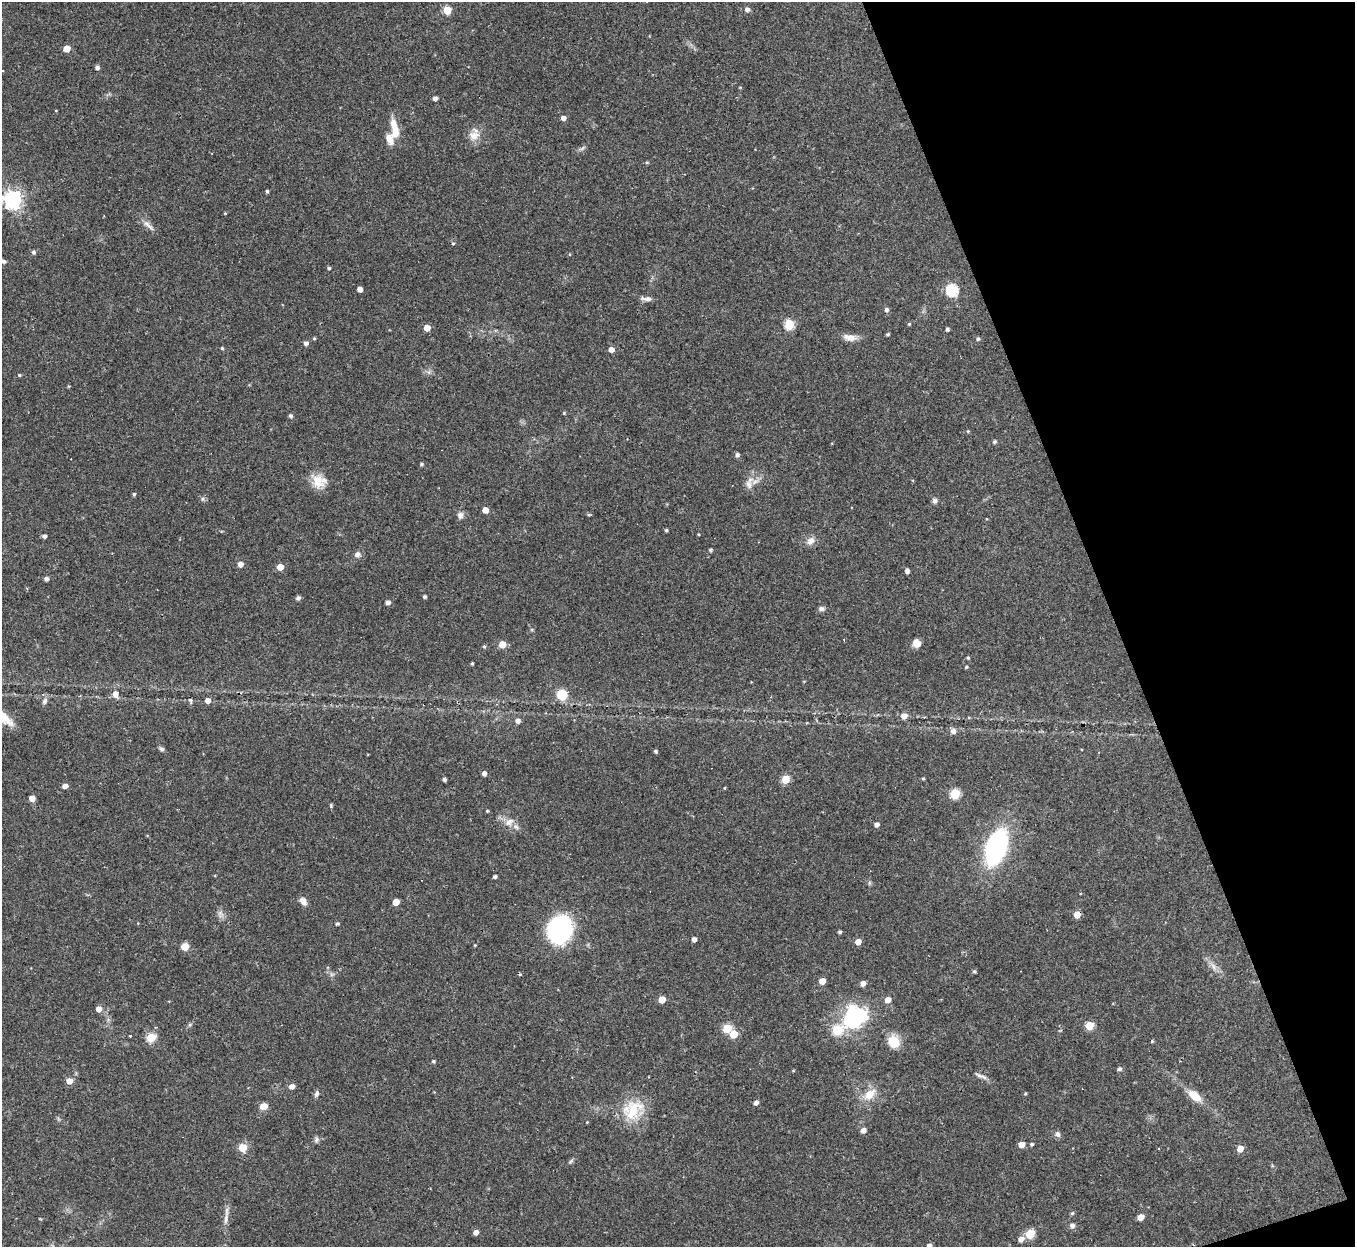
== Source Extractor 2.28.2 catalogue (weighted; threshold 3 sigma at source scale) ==
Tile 12 of 4 x 4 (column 4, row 3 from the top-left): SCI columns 4061-5413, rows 1388-2632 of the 5413 x 5393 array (HDU 1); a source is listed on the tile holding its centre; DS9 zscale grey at full resolution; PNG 1357 x 1249 px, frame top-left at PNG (2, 2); no overlay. Shown black and unused: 18% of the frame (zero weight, under 2 of 3 exposures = <1% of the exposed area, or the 3 px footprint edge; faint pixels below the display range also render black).
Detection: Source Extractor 2.28.2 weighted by HDU 2 'WHT'; one run over the whole footprint, this tile lists its part. Background 0.0562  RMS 0.0055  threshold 0.0246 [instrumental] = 3 sigma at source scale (4.5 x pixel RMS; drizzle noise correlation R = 1.50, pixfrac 1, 0.05/0.05 arcsec/px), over >= 5 px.
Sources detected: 153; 2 cosmic-ray / hot-pixel residue — not listed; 3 inside a brighter listed object's ellipse — not listed separately; the other 148 listed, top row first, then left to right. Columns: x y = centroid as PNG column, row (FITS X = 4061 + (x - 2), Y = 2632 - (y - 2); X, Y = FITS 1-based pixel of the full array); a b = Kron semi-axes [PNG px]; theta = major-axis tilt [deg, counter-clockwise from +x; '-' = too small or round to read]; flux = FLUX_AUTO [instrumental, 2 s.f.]
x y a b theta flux
747 9 5 5 - 2.1
447 10 5 5 - 19
67 48 5 5 - 7.8
97 67 4 4 - 1.9
435 98 4 4 - 2.3
563 118 4 4 - 3.1
395 130 25 8 -82 10
474 136 14 12 6 5.7
582 148 9 3 45 1.1
647 162 5 4 - 0.63
267 191 4 3 - 0.93
12 199 7 7 - 240
225 213 4 3 - 0.47
148 225 21 6 -44 3.1
453 243 4 4 - 0.59
33 252 5 4 - 1.2
4 261 5 5 - 1.3
329 268 4 4 - 1
360 289 4 4 - 3.6
952 290 6 6 - 59
646 299 15 5 -5 2.6
886 310 5 5 - 1.5
789 324 5 5 - 31
909 324 4 4 - 0.58
427 328 5 4 - 6.7
947 329 4 3 - 1.4
888 334 4 3 - 0.66
850 337 19 8 -8 4.3
314 338 4 4 - 0.63
978 339 5 4 - 1.1
306 343 5 5 - 2.2
222 348 4 3 - 0.76
611 349 4 4 - 4.2
19 375 4 4 - 0.7
564 413 4 4 - 0.49
290 416 4 4 - 1.3
968 431 4 4 - 0.56
994 442 5 4 - 0.95
737 455 4 4 - 1.8
421 464 4 4 - 0.77
319 481 20 16 -16 8.7
749 484 12 9 -71 3.6
134 494 4 4 - 0.81
935 501 7 6 - 1.4
485 510 5 4 - 5.3
460 515 8 7 - 2.2
589 515 5 4 - 0.65
666 530 4 4 - 0.74
44 536 4 4 - 1.6
810 541 12 9 40 3.3
710 550 4 3 - 1.2
357 554 8 7 - 2.1
240 564 5 5 - 3.4
280 567 5 5 - 7.8
907 571 4 4 - 2.1
46 579 4 4 - 1.7
425 597 3 3 - 1.1
298 598 4 4 - 1.6
388 602 5 4 - 2.2
821 609 8 6 -6 1.5
917 643 7 7 - 5.4
502 644 5 5 - 9.5
484 646 4 4 - 0.68
968 658 5 4 - 0.66
472 664 3 3 - 0.77
966 667 4 4 - 0.65
115 694 6 5 - 4.6
562 695 11 10 - 9.4
190 700 7 4 -59 0.84
208 700 5 5 - 3.1
45 701 9 6 67 1.9
904 716 6 6 - 4
4 718 25 11 -41 9.3
518 721 5 5 - 2.4
953 731 6 6 - 2.3
161 749 7 5 -45 1.3
655 751 4 4 - 0.95
484 773 4 4 - 2
785 779 5 5 - 16
923 779 4 3 - 0.57
444 780 3 3 - 1.2
65 786 5 4 - 2.7
725 788 4 3 - 0.49
955 794 5 5 - 30
32 798 5 4 - 5.3
331 806 6 4 -81 0.67
487 811 4 3 - 0.56
509 822 13 9 35 4
876 825 5 4 - 2.3
996 847 31 17 71 80
495 877 3 3 - 1.4
869 883 6 4 72 0.72
303 901 10 7 -55 3
396 902 5 4 - 7.5
220 913 7 5 -45 1.7
1077 914 5 4 - 8.8
337 924 5 4 - 0.97
559 929 19 16 65 100
840 932 4 4 - 0.96
694 939 4 4 - 2.6
858 942 5 5 - 4.6
475 945 3 3 - 0.46
184 947 5 5 - 14
1213 966 10 5 -56 2.2
974 971 5 5 - 0.7
822 981 5 4 - 5.9
863 983 5 4 - 3.3
662 1000 5 5 - 8.1
888 1000 5 5 - 5.4
98 1009 5 5 - 3.8
855 1017 35 28 42 41
1089 1026 5 5 - 18
727 1028 5 5 - 20
733 1034 5 5 - 13
130 1035 3 3 - 1.3
151 1037 5 5 - 25
894 1041 15 11 -66 9.7
1152 1041 4 3 - 0.51
433 1061 4 4 - 0.76
1119 1069 5 4 - 1.3
793 1071 5 3 - 0.43
981 1076 19 4 -21 2.1
69 1081 5 5 - 4.7
292 1086 6 5 - 2.6
317 1093 8 5 72 1.5
1025 1093 4 4 - 0.56
869 1094 17 10 39 7.7
1195 1096 20 10 -38 7.2
756 1103 5 4 - 2
263 1106 6 5 - 6.4
632 1110 30 23 44 19
587 1122 3 3 - 0.37
863 1130 5 4 - 3.1
1058 1134 8 6 -65 1.8
316 1139 8 5 56 1.4
1021 1144 5 4 - 5.7
1032 1144 4 4 - 0.89
242 1147 5 5 - 17
1240 1149 5 5 - 6.1
571 1161 7 4 45 0.91
1072 1213 5 4 - 0.84
1141 1217 5 4 - 5.8
226 1219 13 6 82 2.9
1072 1225 7 7 - 1.5
476 1232 5 4 - 2.9
1030 1234 5 5 - 24
1021 1239 6 5 - 3.4
929 1246 4 4 - 2.4
Isophote crosses this tile's border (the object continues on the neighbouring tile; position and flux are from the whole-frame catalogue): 3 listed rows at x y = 12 199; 4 718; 929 1246